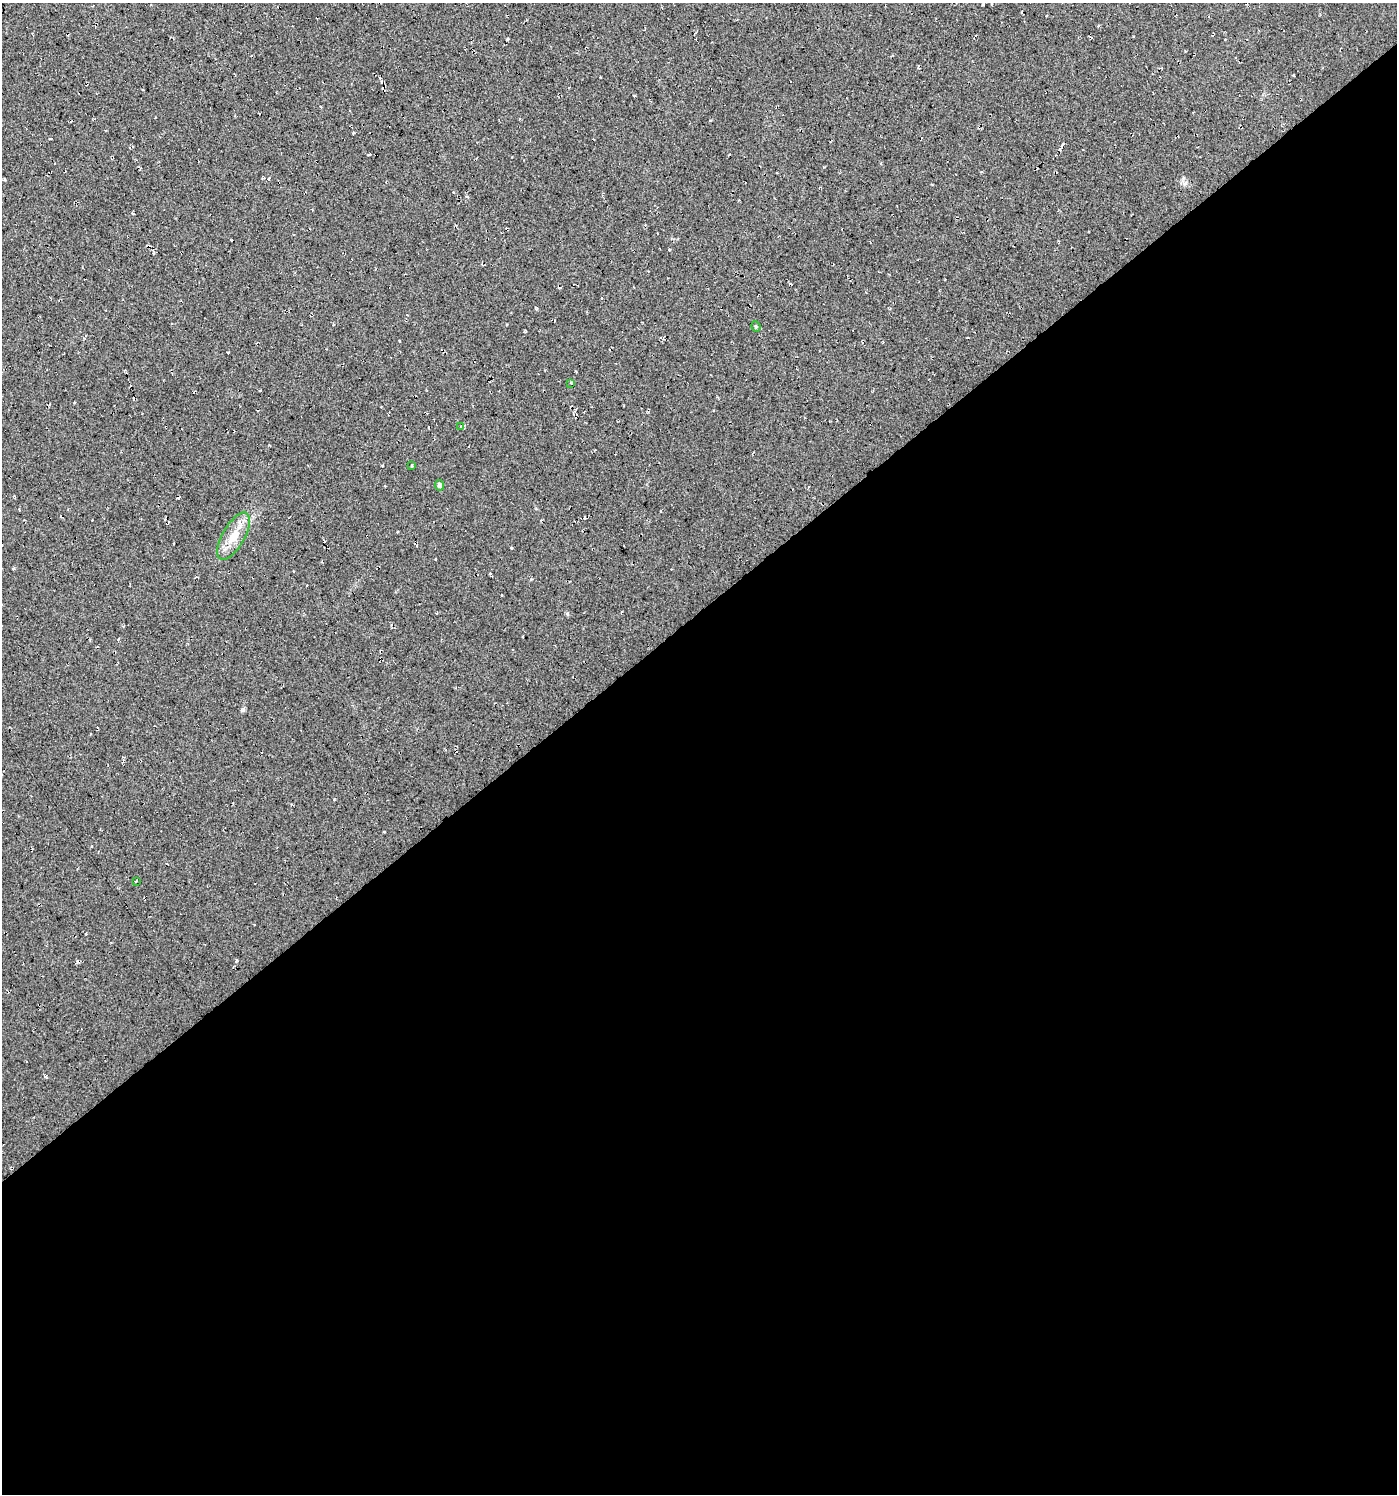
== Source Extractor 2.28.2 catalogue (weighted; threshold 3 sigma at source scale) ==
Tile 15 of 4 x 4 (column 3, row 4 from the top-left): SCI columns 2922-4316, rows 1-1492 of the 5906 x 5968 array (HDU 1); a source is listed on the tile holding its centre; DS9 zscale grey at full resolution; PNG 1399 x 1496 px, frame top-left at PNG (2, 3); each listed source drawn as its Kron ellipse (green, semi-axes under 4 px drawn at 4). Shown black and unused: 59% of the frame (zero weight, under 2 of 3 exposures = <1% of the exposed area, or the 3 px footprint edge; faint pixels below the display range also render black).
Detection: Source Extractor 2.28.2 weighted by HDU 2 'WHT'; one run over the whole footprint, this tile lists its part. Background 0.03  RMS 0.013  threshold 0.0577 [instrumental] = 3 sigma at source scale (4.5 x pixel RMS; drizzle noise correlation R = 1.50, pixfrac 1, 0.0396/0.0396 arcsec/px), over >= 5 px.
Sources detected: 9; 2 cosmic-ray / hot-pixel residue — neither listed nor drawn; the other 7 listed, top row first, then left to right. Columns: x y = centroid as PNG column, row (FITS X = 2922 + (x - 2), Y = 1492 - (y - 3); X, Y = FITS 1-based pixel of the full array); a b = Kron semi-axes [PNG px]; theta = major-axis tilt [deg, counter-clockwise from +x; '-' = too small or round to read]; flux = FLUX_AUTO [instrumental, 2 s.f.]
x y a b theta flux
756 326 5 4 - 1.5
571 383 4 3 - 1.5
461 427 3 2 - 0.95
412 465 3 3 - 5.7
439 485 5 4 - 3.4
234 536 26 11 60 23
136 881 3 2 - 1.5